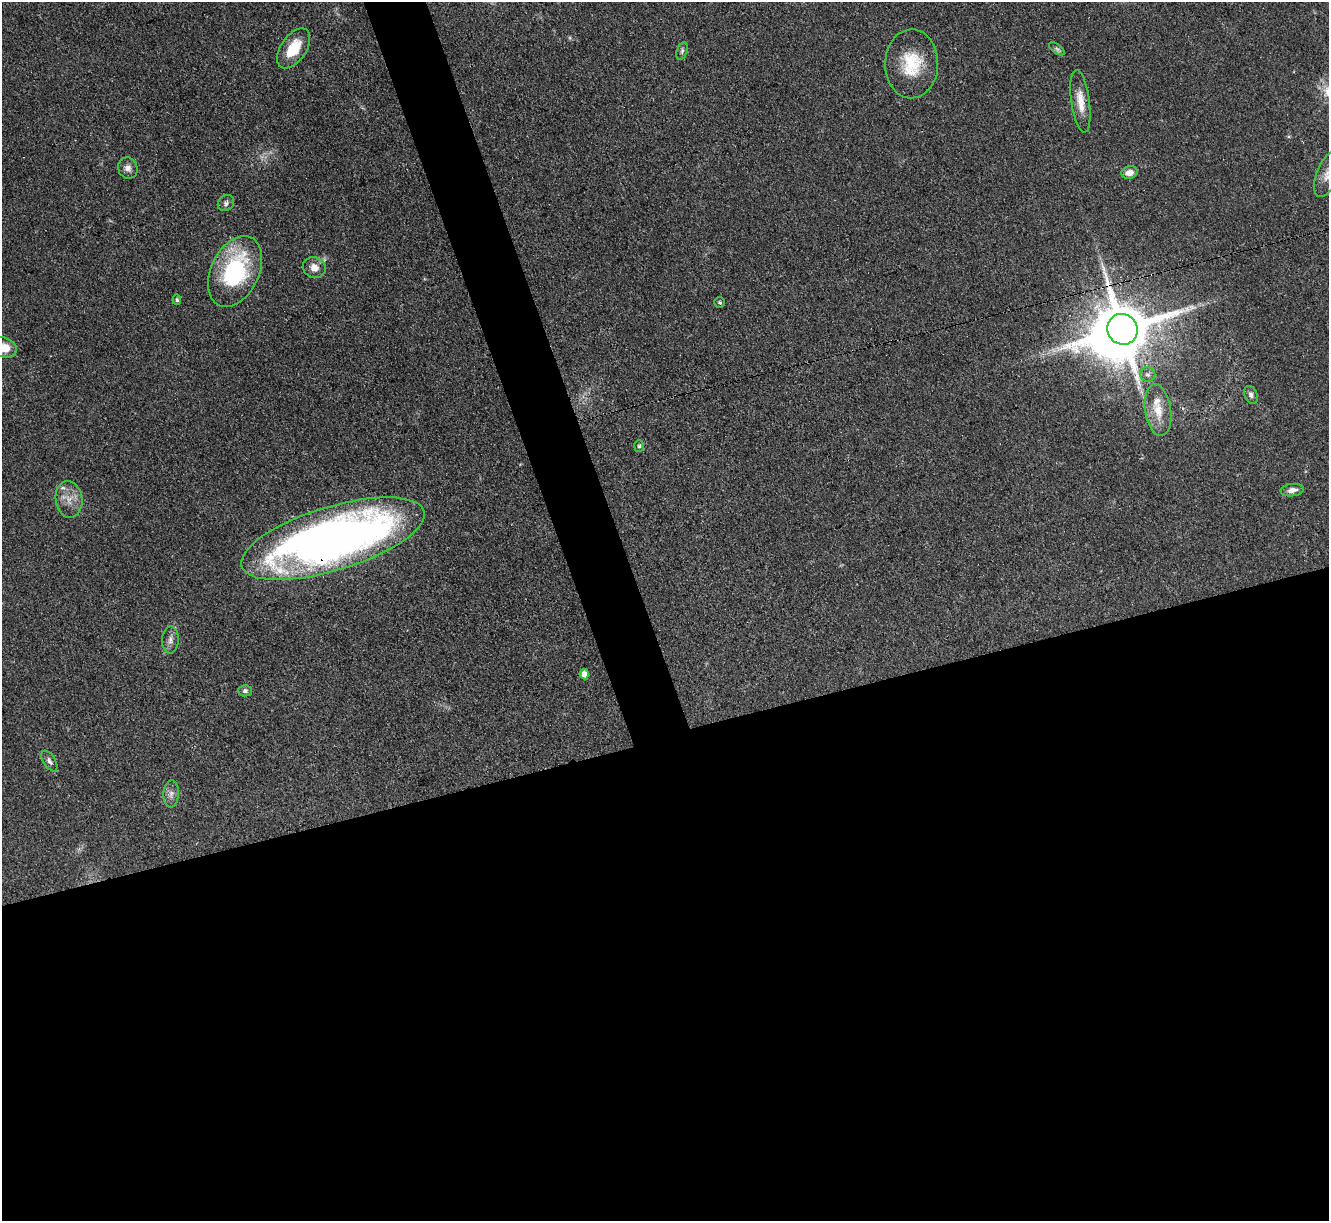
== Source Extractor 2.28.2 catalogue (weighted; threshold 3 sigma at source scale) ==
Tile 15 of 4 x 4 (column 3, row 4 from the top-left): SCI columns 2655-3981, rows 271-1489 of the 5309 x 5293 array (HDU 1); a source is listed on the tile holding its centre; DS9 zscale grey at full resolution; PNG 1331 x 1223 px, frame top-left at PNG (2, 2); each listed source drawn as its Kron ellipse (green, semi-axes under 4 px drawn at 4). Shown black and unused: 43% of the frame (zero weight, under 3 of 4 exposures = <1% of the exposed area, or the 3 px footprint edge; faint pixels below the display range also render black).
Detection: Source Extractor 2.28.2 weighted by HDU 2 'WHT'; one run over the whole footprint, this tile lists its part. Background 0.0855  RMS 0.0062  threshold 0.0281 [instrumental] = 3 sigma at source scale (4.5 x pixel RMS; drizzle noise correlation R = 1.50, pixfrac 1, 0.05/0.05 arcsec/px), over >= 5 px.
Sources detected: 30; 1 inside a brighter object's white glare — neither listed nor drawn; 2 inside a brighter listed object's ellipse — not listed separately; the other 27 listed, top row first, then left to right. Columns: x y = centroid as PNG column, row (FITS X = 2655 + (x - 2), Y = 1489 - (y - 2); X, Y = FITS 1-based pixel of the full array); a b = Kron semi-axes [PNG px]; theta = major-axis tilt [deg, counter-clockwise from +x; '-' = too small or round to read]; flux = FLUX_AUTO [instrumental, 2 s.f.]
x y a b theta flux
294 48 22 12 56 17
1057 49 9 4 -36 1.4
682 51 9 5 75 1.7
912 64 34 26 89 28
1080 101 31 9 -82 10
128 168 11 9 -67 3.6
1129 173 8 6 16 5.3
1328 174 24 11 69 7.1
226 203 9 7 42 2.2
314 268 11 10 - 5.8
235 271 37 24 65 66
177 300 5 4 - 1.3
720 303 5 5 - 1.1
1122 329 16 15 - 4000
3 347 14 9 -18 11
1148 374 7 7 - 2
1251 395 9 6 -65 2.2
1158 410 26 13 -81 12
639 446 6 5 - 1
1292 490 11 6 7 3.8
69 499 18 13 -81 8.4
333 539 95 32 17 520
170 640 13 8 87 3.4
584 674 5 4 - 5.1
245 691 7 5 -2 1.7
49 761 11 6 -59 2
171 794 13 7 87 3.5
Overlapping masked pixels (flux is a lower limit): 2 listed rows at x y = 1122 329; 333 539
Isophote crosses this tile's border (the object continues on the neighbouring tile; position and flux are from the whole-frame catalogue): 2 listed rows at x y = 1328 174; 3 347